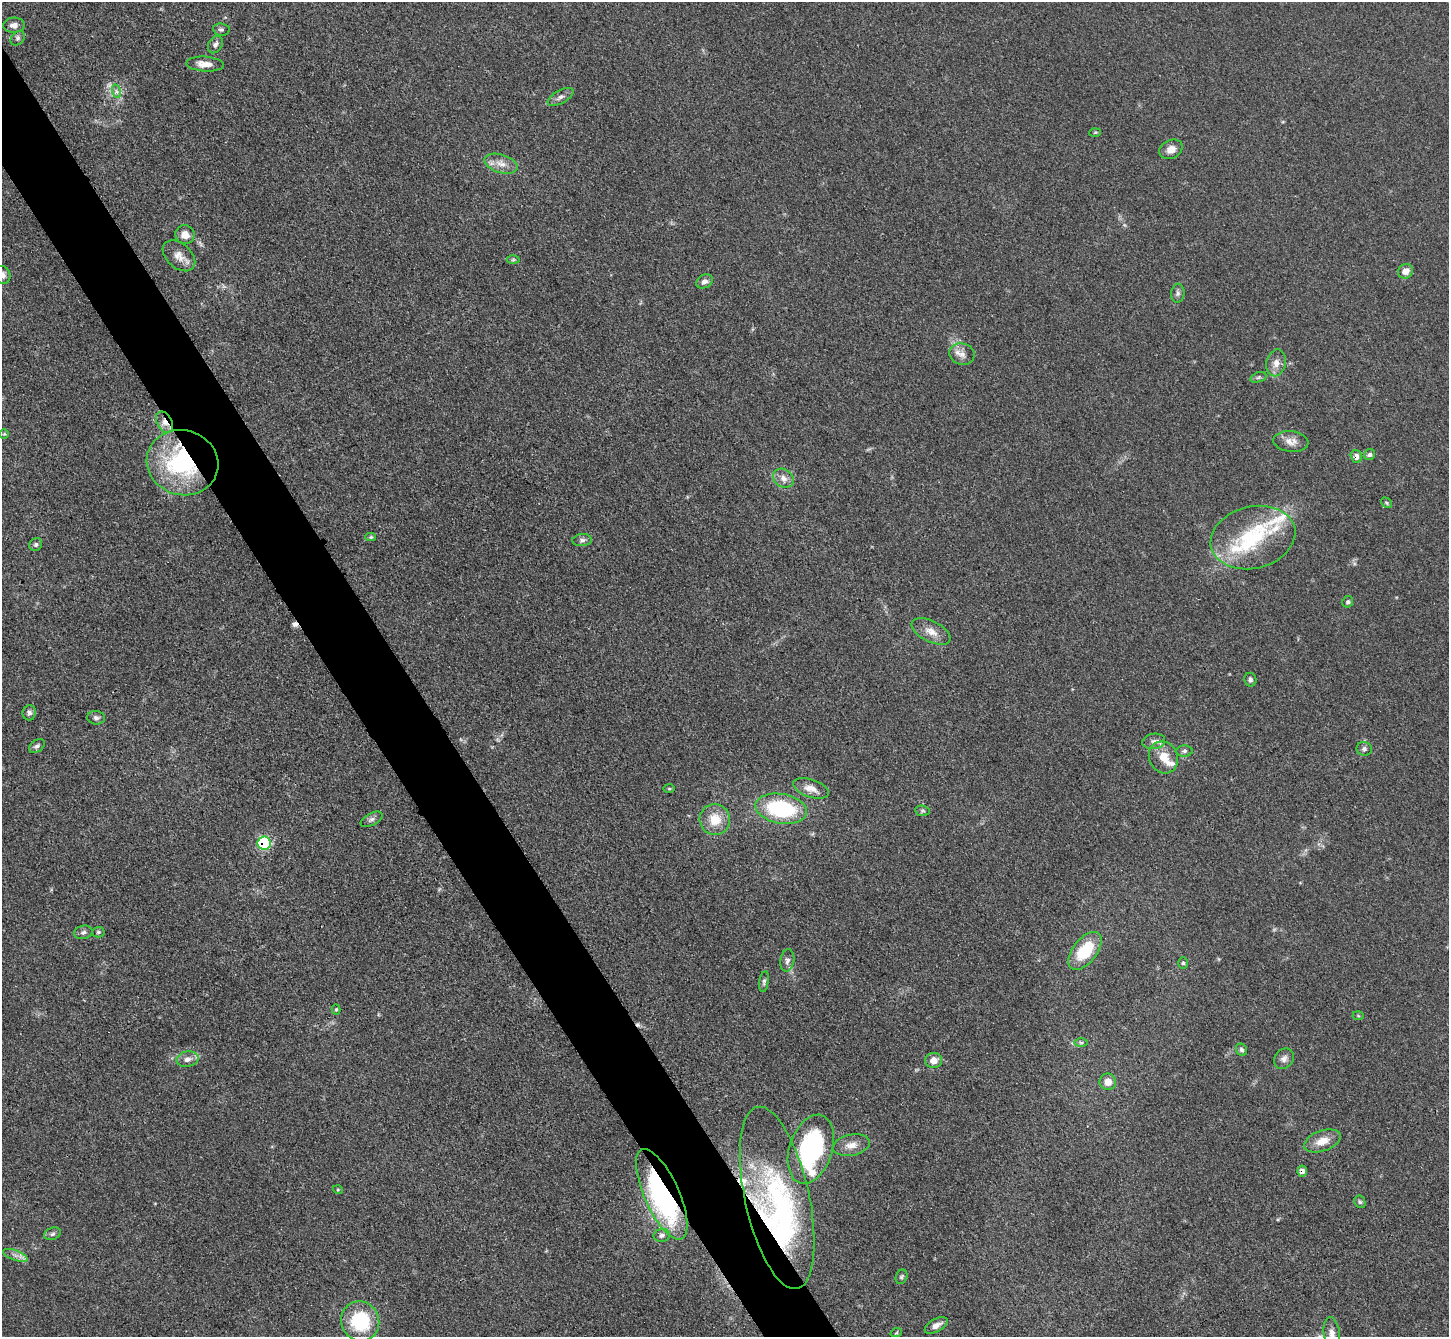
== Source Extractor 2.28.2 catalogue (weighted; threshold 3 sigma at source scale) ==
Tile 11 of 4 x 4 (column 3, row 3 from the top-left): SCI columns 2911-4357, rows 1641-2975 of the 5823 x 5815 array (HDU 1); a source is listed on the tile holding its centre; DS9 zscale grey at full resolution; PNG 1451 x 1339 px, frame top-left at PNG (2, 2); each listed source drawn as its Kron ellipse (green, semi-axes under 4 px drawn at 4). Shown black and unused: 5% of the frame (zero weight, under 3 of 4 exposures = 2% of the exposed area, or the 3 px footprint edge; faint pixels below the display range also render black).
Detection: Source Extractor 2.28.2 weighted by HDU 2 'WHT'; one run over the whole footprint, this tile lists its part. Background 0.0654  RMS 0.0057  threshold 0.0258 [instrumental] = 3 sigma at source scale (4.5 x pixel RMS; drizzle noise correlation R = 1.50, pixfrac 1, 0.05/0.05 arcsec/px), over >= 5 px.
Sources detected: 92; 1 too faint to see at this stretch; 3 inside a brighter object's white glare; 2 cosmic-ray / hot-pixel residue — neither listed nor drawn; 7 inside a brighter listed object's ellipse — not listed separately; the other 79 listed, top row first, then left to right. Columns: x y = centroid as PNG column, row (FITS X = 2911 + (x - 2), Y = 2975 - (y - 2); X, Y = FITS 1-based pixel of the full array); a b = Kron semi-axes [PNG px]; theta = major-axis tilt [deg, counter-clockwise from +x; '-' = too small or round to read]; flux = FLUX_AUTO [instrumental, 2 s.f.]
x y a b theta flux
14 25 11 7 1 3
221 29 8 6 -9 1.3
18 38 8 6 47 1.5
215 45 9 7 61 1.9
205 64 18 7 -4 6
116 91 7 4 -72 1.4
560 97 14 6 30 2.7
1095 132 6 4 3 0.68
1171 149 12 9 26 4.4
501 164 17 9 -17 5.7
185 235 9 9 - 4.9
179 256 19 12 -41 6
513 260 6 4 1 0.89
1405 271 8 7 - 4.1
2 275 9 8 - 2.7
705 281 9 6 26 2.9
1178 293 9 6 83 1.8
962 354 13 10 -17 4.3
1276 363 13 9 77 4.6
1258 377 8 5 20 1.1
165 422 11 7 -61 4.4
4 434 5 5 - 0.68
1291 441 18 10 -6 5
1370 455 6 5 - 1.6
1356 456 6 5 - 4.1
182 463 36 32 -16 76
783 478 11 9 -35 4.1
1386 503 6 4 -38 0.86
371 537 5 4 - 0.69
1253 537 43 31 15 46
582 540 10 6 5 2
36 544 7 6 - 1.1
1348 602 6 5 - 1.2
931 631 21 10 -26 6.4
1250 680 7 6 - 1.5
29 713 7 6 - 2
96 718 9 7 -7 1.9
1154 741 11 7 8 3
37 746 9 6 37 1.9
1364 749 7 7 - 1.7
1184 751 8 5 2 1.5
1163 757 16 14 -63 9.8
811 788 18 9 -19 5.6
669 789 6 4 -1 0.74
781 809 26 15 -9 51
922 811 7 5 -7 1
372 819 12 6 27 2
715 820 15 15 - 12
264 843 6 6 - 63
83 932 9 6 13 1.9
98 932 6 5 - 1.1
1085 951 22 12 52 26
787 960 11 7 81 2.3
1183 963 6 5 - 1.1
764 982 11 4 81 1.3
336 1009 5 4 - 0.66
1358 1016 5 3 - 0.55
1081 1042 7 4 -1 1.1
1241 1050 6 5 - 1.4
188 1059 11 7 10 3.3
1284 1059 11 9 49 2.8
934 1060 8 7 - 5.4
1108 1082 8 8 - 5.7
1322 1141 19 10 19 7.8
851 1145 19 10 12 5.9
811 1149 35 21 72 92
1302 1171 5 5 - 3.8
338 1190 5 3 - 0.49
662 1194 49 17 -66 120
777 1198 93 32 -78 90
1360 1202 6 5 - 1
52 1234 8 6 21 1.6
662 1235 8 6 12 1.9
15 1255 13 5 -20 2.9
901 1277 7 5 68 1.1
360 1321 20 19 - 36
936 1325 12 6 28 3.9
896 1333 6 3 18 0.62
1332 1334 16 8 -83 4.8
Overlapping masked pixels (flux is a lower limit): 6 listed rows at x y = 165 422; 1356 456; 182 463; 264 843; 1302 1171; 662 1194
Isophote crosses this tile's border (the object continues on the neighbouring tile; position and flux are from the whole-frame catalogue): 2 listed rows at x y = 2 275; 1332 1334